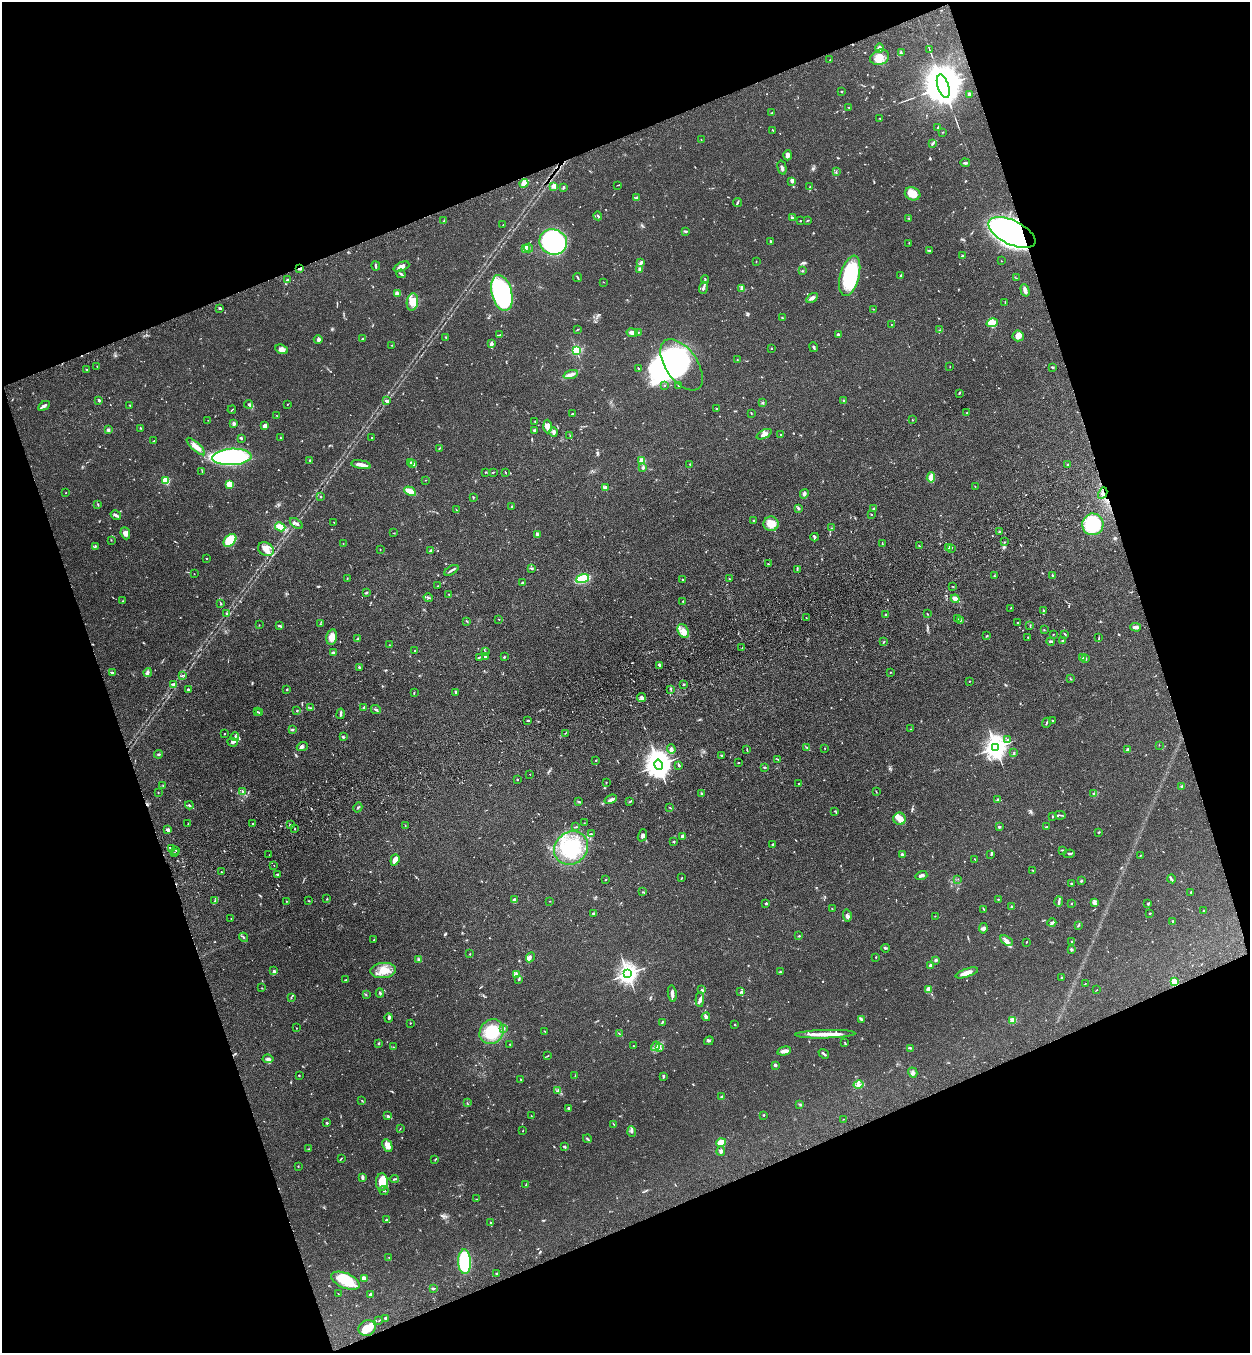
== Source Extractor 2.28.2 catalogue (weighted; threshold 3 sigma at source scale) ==
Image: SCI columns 205-5193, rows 115-5515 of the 5522 x 5630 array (HDU 1 of 3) = the unmasked area's bounding box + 8 px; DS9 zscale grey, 4 x 4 block average (1 PNG px = mean of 4 x 4 image px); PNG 1252 x 1355 px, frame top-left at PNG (2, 2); each listed source drawn as its Kron ellipse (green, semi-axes under 4 px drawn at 4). Shown black and unused: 40% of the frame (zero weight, under 3 of 4 exposures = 6% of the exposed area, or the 3 px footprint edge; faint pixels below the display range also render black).
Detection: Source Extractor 2.28.2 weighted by HDU 2 'WHT'. Background 0.0704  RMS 0.0041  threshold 0.0184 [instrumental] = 3 sigma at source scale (4.5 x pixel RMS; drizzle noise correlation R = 1.50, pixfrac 1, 0.05/0.05 arcsec/px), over >= 5 px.
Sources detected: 810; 2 too faint to see at this stretch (4 x 4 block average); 6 inside a brighter object's white glare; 5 cosmic-ray / hot-pixel residue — neither listed nor drawn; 27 coinciding with a brighter row at this scale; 41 inside a brighter listed object's ellipse — not listed separately; of the other 729, all 500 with FLUX_AUTO >= 0.899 (the completeness limit of this list) listed and drawn (229 fainter detections not listed), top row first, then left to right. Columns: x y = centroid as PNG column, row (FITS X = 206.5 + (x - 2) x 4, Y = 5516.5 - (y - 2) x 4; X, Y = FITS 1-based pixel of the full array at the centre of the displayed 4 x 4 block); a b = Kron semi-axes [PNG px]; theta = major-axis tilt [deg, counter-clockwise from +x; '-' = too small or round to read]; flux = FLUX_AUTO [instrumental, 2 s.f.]
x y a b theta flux
879 48 5 3 - 11
930 50 3 2 - 1.7
901 53 4 2 - 2.6
880 57 10 7 23 24
830 60 2 2 - 1
943 86 12 5 -72 16000
841 92 2 2 - 2.2
969 94 3 2 - 5.2
849 107 3 2 - 1.6
772 113 2 2 - 1.3
880 118 2 2 - 0.92
938 127 3 2 - 2.3
773 130 2 2 - 1.2
943 132 2 2 - 0.96
701 139 2 2 - 1.1
932 144 4 2 - 2.9
788 155 5 3 - 11
965 163 5 2 - 4.6
782 168 7 2 -76 5.3
836 172 2 2 - 2
792 181 3 3 - 7.3
524 183 4 2 - 40
618 185 3 2 - 1.2
554 186 2 2 - 74
563 187 3 2 - 5.1
810 187 2 2 - 0.92
913 194 8 6 -19 36
636 198 3 3 - 3
738 202 4 2 - 2.5
598 216 4 2 - 3.2
793 218 4 2 - 3
909 218 2 2 - 1.2
444 221 2 2 - 3.1
800 221 2 2 - 4.2
807 221 2 2 - 1.1
503 225 2 2 - 1.2
685 231 3 2 - 2.7
1012 233 25 12 -26 920
770 241 3 2 - 2.3
553 242 14 12 -17 550
909 243 2 2 - 1.4
529 248 4 2 - 3.7
525 249 3 3 - 4.5
930 251 2 2 - 1.5
962 256 2 2 - 3.8
1001 261 2 2 - 0.91
756 262 2 2 - 0.91
641 263 4 3 - 4.8
376 266 4 2 - 4
401 267 8 4 24 11
299 269 4 2 - 3.9
639 269 3 3 - 3.3
802 271 2 2 - 2.1
401 274 4 2 - 3.3
850 276 21 9 76 170
900 276 3 2 - 1.9
578 277 4 2 - 2.5
1016 278 2 2 - 1
287 280 3 2 - 4.1
705 280 4 2 - 2.6
603 282 2 2 - 1.2
703 288 6 2 72 5.9
742 289 2 2 - 2
1025 290 6 2 -73 14
397 293 3 2 - 8.3
502 293 18 10 -75 570
812 298 6 3 33 8.4
412 302 9 5 82 23
1005 302 3 2 - 1.1
220 308 3 2 - 3.6
873 309 2 2 - 2
782 318 2 2 - 3.4
992 323 6 3 17 25
891 324 2 2 - 0.99
577 329 3 2 - 1.3
940 330 2 2 - 1.4
632 333 6 3 -10 13
638 333 3 2 - 2
838 334 2 2 - 3.4
500 335 3 2 - 2.6
1018 336 5 5 - 18
446 337 3 2 - 1.5
363 338 3 2 - 1.9
318 339 4 3 - 4.6
491 344 4 3 - 6.2
392 345 2 2 - 1.4
814 347 5 2 - 2.7
771 348 2 2 - 3.1
282 349 6 4 -22 12
576 350 2 2 - 300
737 360 2 2 - 1.1
682 365 29 16 -55 280
97 366 2 2 - 0.92
950 366 2 2 - 1.2
1053 367 3 2 - 3.1
638 368 2 2 - 1.6
87 369 3 2 - 1.6
571 375 7 3 18 10
665 385 2 2 - 1.9
678 386 2 2 - 0.96
959 393 4 2 - 1.8
99 400 2 2 - 5.4
387 401 3 2 - 5.9
844 401 2 2 - 1.7
762 403 3 2 - 1.9
249 404 4 3 - 4.2
288 404 2 2 - 1.3
130 405 2 2 - 1.9
44 406 6 3 29 7.9
717 409 3 2 - 2.1
232 410 4 2 - 1.4
751 413 3 2 - 1.8
967 413 2 2 - 8
572 414 3 2 - 1.8
277 416 3 2 - 1.3
208 420 2 2 - 0.9
912 420 2 2 - 1.3
535 421 2 2 - 1.1
234 424 3 2 - 7.3
265 426 3 2 - 13
547 427 7 4 -89 16
140 428 2 2 - 1.8
108 430 2 2 - 24
534 430 3 2 - 4.9
554 432 4 2 - 8.6
764 434 8 3 27 9.5
780 434 2 2 - 1.1
570 436 2 2 - 1.1
241 438 3 2 - 2.5
280 438 3 2 - 1.3
372 438 2 2 - 0.93
154 441 3 2 - 1.4
196 447 12 4 -43 19
439 448 2 2 - 1.2
232 457 20 8 3 590
310 461 3 2 - 2.8
642 461 2 2 - 110
411 462 2 2 - 1.8
413 464 4 2 - 4
690 464 2 2 - 1.7
361 465 10 3 -11 13
1068 465 2 2 - 3.4
643 468 3 3 - 3.7
202 472 2 2 - 1.1
485 472 2 2 - 1.9
493 472 2 2 - 2.4
506 472 2 2 - 1.3
931 477 5 2 - 24
425 480 2 2 - 0.92
166 481 2 2 - 120
230 484 4 3 - 31
975 486 2 2 - 1.1
606 488 4 3 - 6.7
410 491 6 2 -29 41
66 493 2 2 - 1.1
1103 493 6 2 62 2.6
804 494 5 3 - 5.1
321 497 2 2 - 3.5
473 497 3 2 - 1.3
98 505 3 2 - 1.6
512 506 3 2 - 2.9
799 508 4 2 - 2.6
873 509 2 2 - 8
456 510 3 2 - 1
871 514 2 2 - 4.7
116 515 5 2 - 9.5
753 520 2 2 - 1.3
334 522 2 2 - 1.3
296 523 7 2 -35 5.8
771 524 7 7 - 29
1093 524 11 10 - 140
280 527 5 4 - 29
831 528 2 2 - 1
999 531 3 2 - 2.5
125 533 6 4 -68 10
394 533 2 2 - 1.6
538 534 3 2 - 3.8
815 537 4 3 - 2.9
111 540 2 2 - 1.3
230 540 7 5 46 79
1004 542 2 2 - 1.2
343 543 2 2 - 1.1
882 544 2 2 - 0.96
95 546 3 2 - 2.4
919 546 2 2 - 1.4
948 547 3 2 - 7.4
951 548 4 2 - 1.7
266 549 8 6 -29 18
380 549 2 2 - 1.2
430 550 3 2 - 3.1
206 558 2 2 - 1.1
768 564 2 2 - 1.6
532 568 3 2 - 2.6
797 569 3 2 - 2.1
451 570 8 2 31 5.4
194 574 2 2 - 0.9
994 576 2 2 - 2
1053 576 3 2 - 3.9
347 579 3 2 - 1.7
582 579 6 3 19 99
729 579 2 2 - 1.2
683 580 2 2 - 2.1
522 582 3 2 - 3.3
438 586 2 2 - 1.3
953 586 3 2 - 1.1
366 593 4 2 - 3.2
449 594 2 2 - 1.2
428 598 5 2 - 2.7
955 599 4 3 - 14
123 601 2 2 - 0.96
683 601 2 2 - 1.5
221 604 3 2 - 1.7
1010 608 2 2 - 0.92
1043 611 2 2 - 1.9
226 613 2 2 - 1.8
885 614 2 2 - 2.1
927 614 2 2 - 1.2
806 617 2 2 - 1
499 619 2 2 - 1.2
957 619 2 2 - 0.94
960 620 3 2 - 2.2
467 621 2 2 - 2
1017 622 2 2 - 0.96
320 624 2 2 - 1.1
259 625 2 2 - 0.98
1030 625 3 2 - 1.4
279 626 2 2 - 1.9
1136 627 5 2 - 9.4
1044 630 2 2 - 1.1
683 631 7 5 -59 17
1053 634 2 2 - 1.6
1065 634 3 2 - 1.9
987 636 2 2 - 1.8
332 637 8 5 78 22
1028 637 2 2 - 1.1
1099 638 3 2 - 1.5
358 639 3 2 - 2.5
1051 641 4 2 - 3.7
1063 641 2 2 - 6.5
884 642 4 2 - 1.8
389 645 2 2 - 1.5
742 648 2 2 - 0.99
415 651 2 2 - 1.7
485 652 2 2 - 0.98
333 653 2 2 - 24
485 656 4 2 - 2.8
479 657 3 2 - 1.6
504 657 2 2 - 2.2
1083 658 2 2 - 1.9
1086 659 2 2 - 1.1
659 665 3 2 - 4
359 667 2 2 - 9.4
112 672 3 2 - 3.8
148 672 4 2 - 4.2
890 672 2 2 - 1.6
182 675 2 2 - 1.3
1070 678 3 2 - 1.5
969 681 2 2 - 1.7
173 684 3 2 - 4.5
684 684 2 2 - 7.3
188 689 2 2 - 7.7
287 689 2 2 - 6.7
671 690 2 2 - 1
456 692 3 2 - 5.7
414 693 2 2 - 1
642 698 5 4 - 6.2
311 708 3 2 - 2
364 708 3 2 - 4.4
376 709 5 2 - 5.3
297 711 2 2 - 0.98
257 712 2 2 - 1.7
259 713 2 2 - 1.5
340 714 5 2 - 7.2
528 720 4 2 - 2.3
1052 720 2 2 - 1.4
1047 723 5 2 - 3.8
292 729 3 2 - 3.3
910 729 2 2 - 0.96
565 733 2 2 - 1.2
225 734 2 2 - 1.3
235 737 4 2 - 4.5
343 737 3 2 - 2.9
1007 740 3 2 - 1.7
233 742 5 3 - 5.7
1159 745 2 2 - 0.96
302 747 6 3 24 4.7
996 747 4 3 - 1900
807 748 3 2 - 1.6
825 748 2 2 - 1.1
671 749 4 3 - 6.5
747 749 4 2 - 1.8
1128 750 3 3 - 8.5
1014 752 2 2 - 1.1
159 754 4 2 - 3
721 755 2 2 - 1.9
778 759 3 2 - 1.8
596 760 2 2 - 4.5
738 762 2 2 - 1.3
659 765 5 4 - 3400
679 765 3 2 - 3.1
764 767 2 2 - 0.96
530 774 2 2 - 2.7
517 779 2 2 - 3.9
606 782 2 2 - 1.2
799 783 2 2 - 2.4
163 785 3 2 - 1.5
1182 786 3 2 - 2.9
242 791 3 2 - 2.2
158 792 2 2 - 1.1
876 792 3 2 - 1.2
702 793 4 2 - 2.3
1093 794 2 2 - 1.6
611 799 6 3 22 6.2
997 799 2 2 - 1.8
579 801 2 2 - 1.2
630 802 3 2 - 1.4
189 805 4 2 - 3.1
358 807 5 2 - 2.9
670 807 2 2 - 1.4
834 811 2 2 - 1.4
1060 815 5 2 - 2.3
1052 816 2 2 - 1.8
899 819 6 6 - 17
584 823 2 2 - 1
188 824 2 2 - 1
252 824 2 2 - 4.2
290 825 2 2 - 5.6
405 826 2 2 - 1.1
576 827 3 2 - 2.2
999 827 2 2 - 4.4
1047 827 3 2 - 1.7
295 829 2 2 - 1.2
168 830 3 2 - 10
1099 832 3 2 - 1.2
591 834 4 3 - 3.7
642 835 6 3 69 5.6
682 837 3 2 - 6.5
673 842 3 2 - 1.5
772 845 4 2 - 2.5
172 848 3 2 - 2.1
571 848 18 16 39 130
176 850 2 2 - 1.5
1062 850 2 2 - 1.9
174 853 3 2 - 2.1
902 854 3 2 - 4.3
991 854 3 2 - 1.8
1069 854 6 2 3 2.4
269 855 2 2 - 1.4
1140 856 3 2 - 1.4
975 859 3 2 - 1.1
395 860 6 3 71 16
274 865 2 2 - 1.5
1033 870 3 2 - 1.5
221 872 2 2 - 2.3
277 874 2 2 - 1.7
921 876 6 2 15 9.3
682 878 3 2 - 1.1
958 879 2 2 - 0.95
1172 879 4 2 - 2.8
606 880 2 2 - 1.6
1081 881 2 2 - 3.6
1071 883 2 2 - 2
642 892 2 2 - 1
1191 892 3 2 - 1.3
327 899 2 2 - 1.4
998 899 2 2 - 1.3
514 900 4 3 - 5.3
214 901 3 2 - 1.9
286 901 2 2 - 1.2
309 901 2 2 - 1.3
550 901 2 2 - 1.3
1059 901 5 2 - 3.7
766 903 2 2 - 3.4
1072 903 2 2 - 1.5
1094 903 4 3 - 4.8
1148 904 4 2 - 2.9
1011 907 3 2 - 2.3
832 909 2 2 - 0.91
984 909 2 2 - 0.91
1204 911 2 2 - 1.6
593 913 3 2 - 3.3
1150 913 2 2 - 1.8
847 915 6 3 -79 5.8
935 916 2 2 - 0.96
231 918 2 2 - 1
1173 921 3 2 - 2.8
1052 923 4 3 - 4.8
1078 925 3 2 - 2.3
983 928 5 4 - 6.4
799 936 2 2 - 2.5
244 937 5 2 - 3.4
374 940 3 2 - 1.3
1006 941 7 3 -34 7.2
1072 941 2 2 - 2.6
1026 942 3 2 - 1.2
886 948 4 2 - 2.5
1071 949 3 2 - 4.5
470 954 2 2 - 1.2
530 957 5 3 - 5.2
876 957 2 2 - 1.9
419 959 4 2 - 2.9
936 960 2 2 - 6.9
931 965 2 2 - 15
383 970 13 7 5 31
274 971 4 2 - 4.3
780 972 2 2 - 2.3
967 973 12 4 19 19
628 974 3 3 - 1400
517 975 3 2 - 3.5
1062 977 2 2 - 1.1
345 980 2 2 - 1.3
519 980 2 2 - 1.7
1174 982 2 2 - 79
1085 984 2 2 - 0.99
262 988 2 2 - 1
928 989 3 3 - 4.2
701 990 4 3 - 4.6
1097 990 3 2 - 1.1
741 992 4 2 - 3
380 993 4 2 - 3
672 993 8 3 -80 8.9
366 995 2 2 - 0.92
291 997 3 2 - 1.5
700 999 7 3 87 8.1
706 1017 4 4 - 6
388 1018 4 3 - 3.9
861 1019 3 3 - 3.7
1013 1020 4 3 - 9.4
662 1022 4 2 - 2.1
410 1023 2 2 - 1.2
735 1025 2 2 - 1.6
296 1028 2 2 - 1
504 1029 2 2 - 1.6
545 1031 2 2 - 1.2
492 1032 13 11 53 87
619 1034 3 2 - 1.6
825 1034 30 3 2 39
709 1041 5 2 - 3.1
845 1042 4 2 - 2.3
379 1044 2 2 - 1.9
510 1044 2 2 - 1.2
633 1046 2 2 - 0.99
655 1046 5 2 - 4.9
393 1047 2 2 - 1
660 1048 2 2 - 2
910 1048 4 2 - 2.1
784 1051 7 3 14 13
824 1054 5 2 - 4.4
547 1056 3 2 - 1.4
268 1059 5 4 - 8.1
775 1065 2 2 - 16
913 1072 5 4 - 6.2
299 1075 2 2 - 2.4
575 1076 2 2 - 0.92
663 1076 3 2 - 3
521 1079 2 2 - 1.2
858 1084 5 3 - 8.5
558 1091 3 2 - 3.3
722 1097 2 2 - 15
362 1101 3 2 - 1.3
467 1103 2 2 - 0.98
800 1104 3 2 - 2.2
569 1108 3 2 - 7.3
764 1115 2 2 - 4.9
388 1116 4 2 - 3.4
531 1116 2 2 - 1.1
843 1119 2 2 - 1.2
327 1123 2 2 - 7.4
614 1124 2 2 - 0.93
400 1129 2 2 - 1
522 1131 2 2 - 0.92
632 1132 5 2 - 4.3
587 1139 4 2 - 3.7
721 1143 5 4 - 69
387 1145 7 4 -65 19
565 1147 4 2 - 2
308 1149 2 2 - 1.4
721 1151 5 3 - 5.2
341 1158 3 2 - 1.3
435 1159 2 2 - 1.3
298 1166 2 2 - 1.2
362 1177 4 2 - 7.5
394 1179 5 2 - 3.4
382 1182 8 6 87 42
526 1184 4 2 - 1.6
384 1190 4 2 - 3
476 1199 2 2 - 0.9
386 1220 2 2 - 6.5
490 1223 3 2 - 2.1
389 1257 3 2 - 1
465 1262 12 6 -88 160
496 1274 2 2 - 3.4
364 1278 3 2 - 18
345 1281 15 7 -23 69
433 1288 3 2 - 4.6
338 1294 2 2 - 1.2
370 1294 4 2 - 6.1
385 1318 3 2 - 4
379 1321 2 2 - 0.91
367 1328 9 7 31 25
Overlapping masked pixels (flux is a lower limit): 3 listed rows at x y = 1012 233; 299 269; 1103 493
Diffuse or blended objects may show on this block-average render without a row.